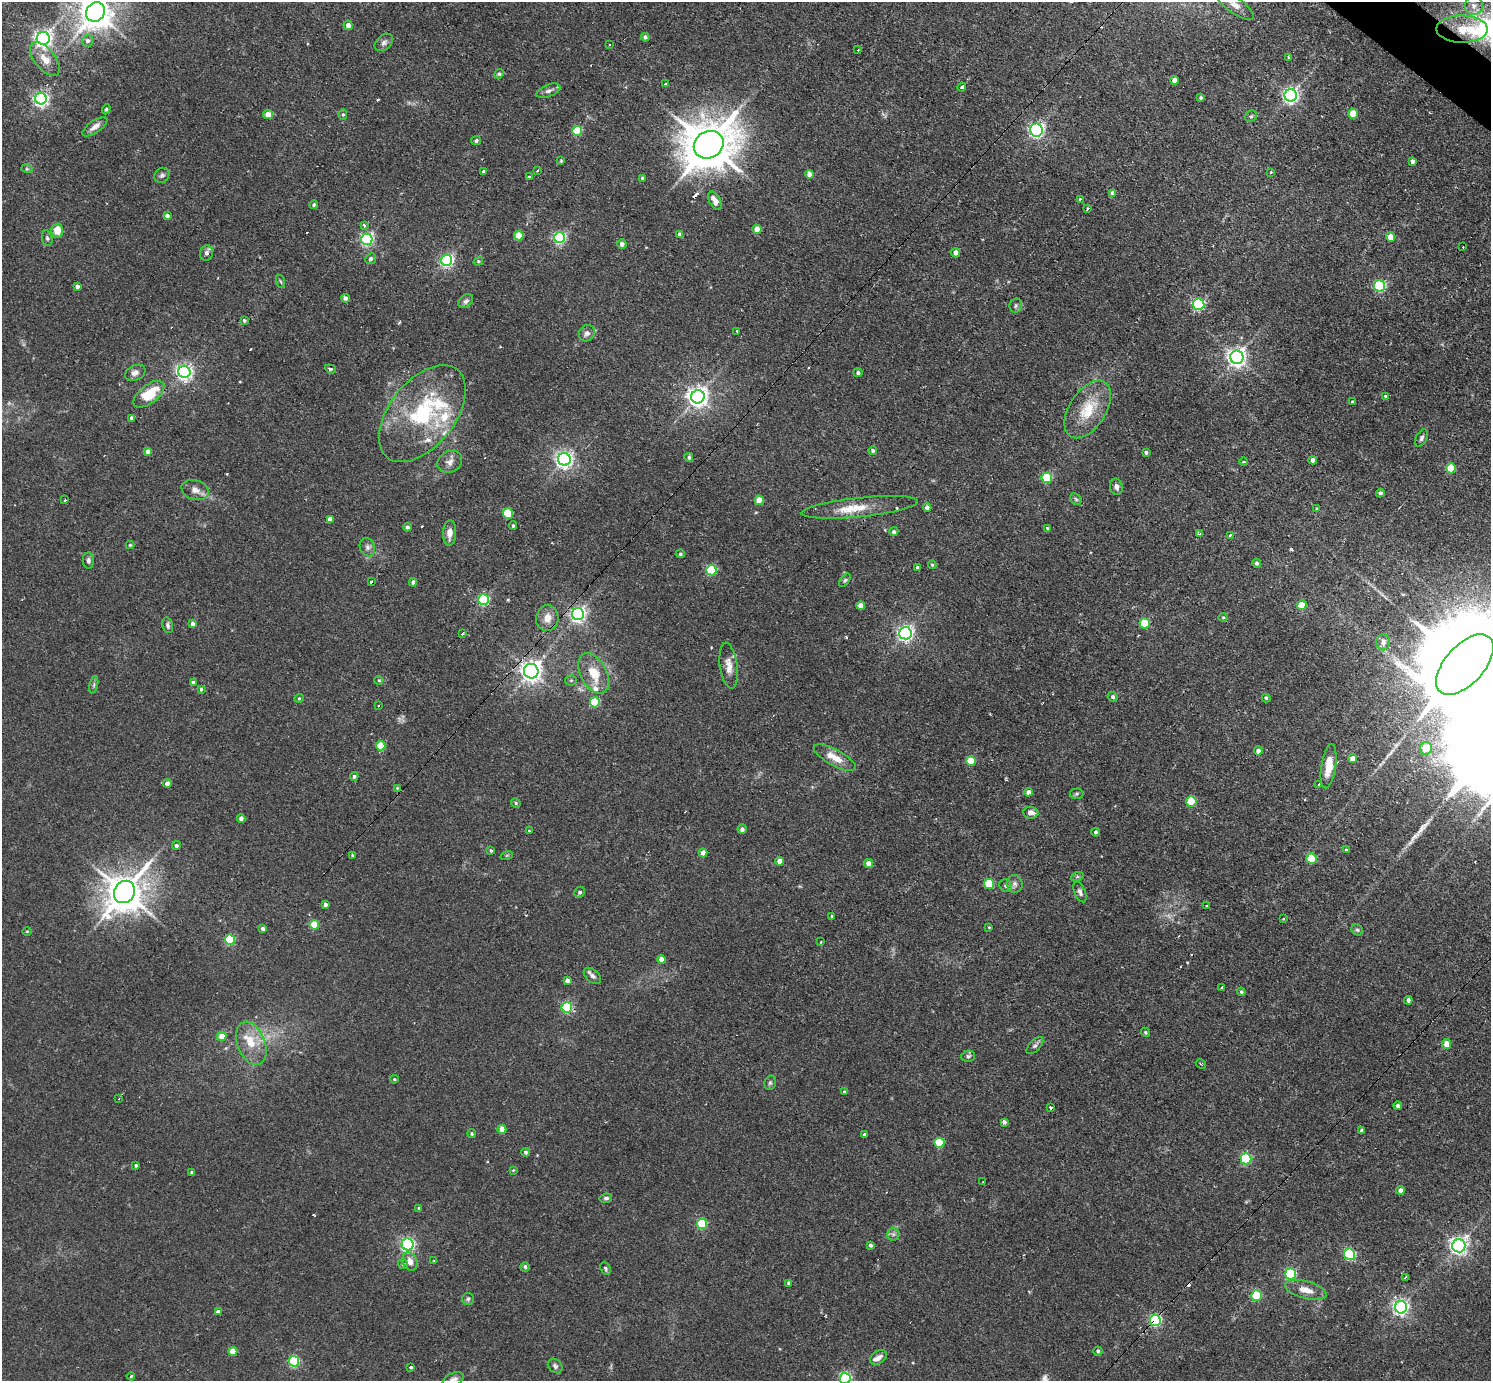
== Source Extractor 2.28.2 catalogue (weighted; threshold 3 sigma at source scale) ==
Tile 10 of 4 x 4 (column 2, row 3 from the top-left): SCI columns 1490-2978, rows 1673-3051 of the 5956 x 5960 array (HDU 1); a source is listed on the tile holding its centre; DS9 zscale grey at full resolution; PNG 1493 x 1383 px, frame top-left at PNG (2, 2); each listed source drawn as its Kron ellipse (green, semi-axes under 4 px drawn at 4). Shown black and unused: <1% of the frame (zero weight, under 2 of 3 exposures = <1% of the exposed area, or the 3 px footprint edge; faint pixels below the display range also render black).
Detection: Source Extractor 2.28.2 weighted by HDU 2 'WHT'; one run over the whole footprint, this tile lists its part. Background 0.0314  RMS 0.0043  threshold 0.0196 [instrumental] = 3 sigma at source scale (4.5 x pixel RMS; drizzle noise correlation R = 1.50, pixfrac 1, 0.05/0.05 arcsec/px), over >= 5 px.
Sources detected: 283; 1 too faint to see at this stretch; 11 cosmic-ray / hot-pixel residue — neither listed nor drawn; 9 inside a brighter listed object's ellipse — not listed separately; the other 262 listed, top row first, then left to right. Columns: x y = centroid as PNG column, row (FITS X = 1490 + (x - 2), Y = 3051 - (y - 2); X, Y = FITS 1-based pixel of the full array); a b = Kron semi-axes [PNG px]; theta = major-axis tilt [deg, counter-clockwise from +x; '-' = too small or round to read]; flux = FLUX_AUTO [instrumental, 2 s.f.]
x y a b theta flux
1234 5 23 8 -36 4.1
1474 6 9 9 - 3
96 12 10 9 - 790
348 25 5 4 - 2.2
1462 29 25 13 -1 10
645 37 4 4 - 1.3
43 38 6 6 - 190
87 41 6 5 - 1.5
384 42 10 7 42 1.6
610 45 3 3 - 0.92
858 50 3 3 - 0.57
1289 58 4 3 - 3
45 59 20 10 -51 5.8
499 74 5 4 - 0.66
1175 80 4 4 - 2.9
665 84 3 3 - 1.5
962 87 4 3 - 2.4
548 91 12 6 22 1.7
1291 95 6 6 - 140
1201 98 4 3 - 0.63
41 99 6 6 - 120
106 109 5 4 - 0.6
268 114 5 4 - 5.3
1353 114 5 4 - 9
343 115 5 4 - 0.64
1251 116 6 5 - 0.77
95 127 14 6 34 2.7
1036 130 6 6 - 110
577 131 5 5 - 21
476 141 5 4 - 1.1
709 145 15 13 31 1900
561 161 4 3 - 0.44
1412 161 4 4 - 1.4
27 169 5 3 - 0.5
537 170 3 3 - 1
484 172 4 3 - 1.2
1271 172 3 3 - 0.63
810 174 4 4 - 3.8
162 175 8 7 - 1.1
529 177 3 3 - 1.6
642 178 4 3 - 0.46
1113 193 4 4 - 2.4
1080 199 3 3 - 1.6
715 201 10 5 -60 3.4
314 204 4 3 - 0.67
1088 209 4 3 - 0.82
167 216 4 3 - 1.5
364 226 3 3 - 1.1
757 229 4 4 - 5.5
57 231 7 6 - 6.8
680 234 4 4 - 1.3
519 236 4 4 - 11
560 237 5 5 - 63
1391 237 4 4 - 5.6
47 238 8 5 -80 0.87
367 239 6 5 - 76
622 244 5 4 - 2
1463 247 2 2 - 0.54
206 253 8 6 77 1.7
956 253 5 4 - 2.2
371 259 5 5 - 1.1
447 260 5 5 - 80
478 261 5 4 - 0.54
281 281 7 3 -71 0.44
1380 286 5 5 - 51
77 287 4 4 - 1.5
345 298 4 4 - 1.6
466 301 8 5 38 1.2
1199 304 5 5 - 60
1016 306 7 6 - 0.94
244 320 3 3 - 1.2
737 331 3 3 - 1
587 333 9 7 48 1.9
1237 357 6 6 - 220
330 369 6 4 -20 0.56
184 372 6 6 - 150
135 373 11 7 27 2.3
858 373 4 4 - 0.92
149 394 18 9 38 14
1385 396 3 3 - 0.55
698 397 7 6 - 250
1353 402 3 3 - 1.4
1088 409 32 18 58 14
422 414 56 32 52 46
132 418 4 4 - 1.3
1421 438 9 5 64 1.1
873 450 4 4 - 0.85
148 451 4 4 - 1.8
1146 452 4 4 - 0.93
689 457 4 4 - 1
564 459 6 6 - 190
1313 460 4 4 - 1.9
450 462 13 10 27 2.8
1244 462 4 2 - 0.5
1451 468 5 5 - 13
1047 478 5 5 - 25
1116 487 8 6 -79 1.7
195 490 14 9 -18 3.2
1380 493 4 4 - 1.1
1076 499 6 5 - 0.71
65 500 3 3 - 0.67
759 500 4 4 - 8.2
860 507 58 9 6 11
927 508 4 4 - 1.9
1317 509 4 3 - 0.47
508 513 5 5 - 21
330 519 4 4 - 3
513 526 4 3 - 0.63
407 527 4 4 - 1.1
1047 528 3 3 - 0.51
894 532 5 4 - 0.95
450 533 13 6 87 3
1200 534 4 3 - 4
1230 536 3 3 - 2.5
130 545 4 4 - 0.5
367 547 9 7 -65 1.7
680 554 4 4 - 0.74
88 560 8 5 -89 1.2
1257 563 4 4 - 0.98
932 565 4 4 - 0.57
917 567 3 3 - 0.55
711 570 5 5 - 29
845 580 8 4 54 0.7
371 581 3 2 - 0.48
413 582 4 4 - 1.4
483 600 5 5 - 47
1302 605 5 5 - 8.7
861 606 4 4 - 3.3
578 614 6 6 - 130
1223 617 4 4 - 0.47
547 618 13 11 85 4.7
1145 623 5 5 - 15
193 624 4 4 - 1.6
168 625 8 5 -74 1.1
462 633 3 3 - 1.6
905 633 6 6 - 140
1383 642 8 7 - 2.5
1465 665 37 19 48 17000
729 666 23 9 -82 4.4
531 671 7 7 - 250
594 673 22 13 -62 10
379 680 4 4 - 0.47
571 680 5 5 - 0.68
193 683 4 4 - 1.5
94 685 9 3 77 0.73
201 689 3 3 - 0.58
1113 697 5 4 - 0.88
299 698 4 4 - 0.5
1266 698 4 4 - 0.58
595 702 5 5 - 23
379 705 3 3 - 1.8
381 746 5 4 - 10
1426 748 6 6 - 9.1
1258 751 4 4 - 1.9
835 758 23 8 -28 6.8
1353 758 4 4 - 3.7
971 761 5 5 - 13
1329 766 22 7 81 7.5
354 776 4 4 - 0.7
167 783 4 4 - 2.4
1318 784 3 3 - 2
397 788 3 3 - 0.39
1028 792 4 4 - 2
1077 794 7 5 2 0.78
1191 801 5 5 - 18
516 803 5 4 - 0.6
1031 813 7 6 - 2.5
241 819 4 4 - 1.9
742 829 4 4 - 1.5
529 831 3 3 - 0.33
1096 832 4 4 - 0.81
176 846 4 4 - 0.93
1346 850 4 4 - 0.49
491 851 4 3 - 0.47
703 853 4 4 - 3
352 855 3 2 - 0.31
507 855 6 4 19 0.58
1311 859 5 5 - 20
780 861 4 4 - 2.9
869 864 4 4 - 3.8
1077 877 6 4 19 0.62
989 884 5 5 - 14
1015 884 9 8 - 1.7
1006 886 6 6 - 1.1
124 892 12 10 55 1100
580 892 5 5 - 1.1
1080 892 11 5 -66 1.4
325 905 4 4 - 1.4
1207 906 3 3 - 0.55
832 916 3 2 - 0.35
1283 919 3 2 - 0.41
314 925 4 4 - 12
989 927 3 3 - 0.34
263 929 4 4 - 1.5
1357 930 6 5 - 0.8
27 931 4 3 - 0.38
230 940 5 5 - 32
820 942 3 2 - 0.35
661 959 4 4 - 3.7
592 976 10 6 -40 1.6
567 981 4 4 - 1.7
1222 987 2 2 - 0.54
1241 992 4 4 - 0.67
1408 1000 4 3 - 1.1
567 1007 5 5 - 36
1145 1032 5 4 - 0.68
222 1036 4 4 - 5.5
251 1043 22 14 -69 9.4
1446 1044 5 4 - 4.2
1035 1046 11 5 46 1.3
968 1056 7 5 15 0.91
1201 1064 5 2 - 0.45
394 1079 4 3 - 0.52
770 1083 7 5 75 0.9
844 1092 3 3 - 0.48
119 1099 3 2 - 0.41
1398 1106 4 4 - 1.1
1051 1108 3 3 - 0.64
1004 1122 4 3 - 1.3
502 1129 4 4 - 4.9
1362 1131 4 3 - 1.2
472 1134 4 4 - 0.57
864 1135 3 3 - 0.99
939 1143 5 5 - 17
526 1152 4 4 - 0.92
1246 1159 5 5 - 35
136 1165 3 3 - 0.72
513 1170 4 3 - 0.4
192 1172 4 3 - 1
983 1182 3 3 - 0.72
1400 1190 4 4 - 2.2
606 1198 6 5 - 0.99
419 1208 4 3 - 0.5
702 1224 5 5 - 32
893 1234 6 6 - 1.1
407 1244 6 6 - 90
870 1245 4 4 - 0.86
1459 1246 6 6 - 180
1349 1254 5 5 - 49
410 1261 10 7 -66 3.3
434 1261 4 4 - 0.38
403 1264 5 5 - 0.73
525 1267 5 5 - 0.77
605 1268 7 4 -67 0.81
1291 1274 5 5 - 44
1405 1277 3 3 - 0.69
789 1283 4 4 - 0.92
1306 1290 21 8 -15 4.6
1257 1296 5 5 - 24
468 1299 6 6 - 0.89
1401 1307 6 6 - 130
218 1312 4 4 - 2.3
1155 1321 5 5 - 67
1098 1351 4 4 - 0.9
233 1352 4 4 - 7.2
878 1357 9 6 35 2
294 1361 5 5 - 38
555 1366 8 6 -43 1.2
411 1367 4 3 - 0.58
131 1376 4 3 - 0.44
845 1378 5 5 - 56
453 1380 11 6 25 2
Overlapping masked pixels (flux is a lower limit): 3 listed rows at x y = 578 614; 531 671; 1155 1321
Isophote crosses this tile's border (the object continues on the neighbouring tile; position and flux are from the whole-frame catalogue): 5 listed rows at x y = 1234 5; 96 12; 1465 665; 845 1378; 453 1380